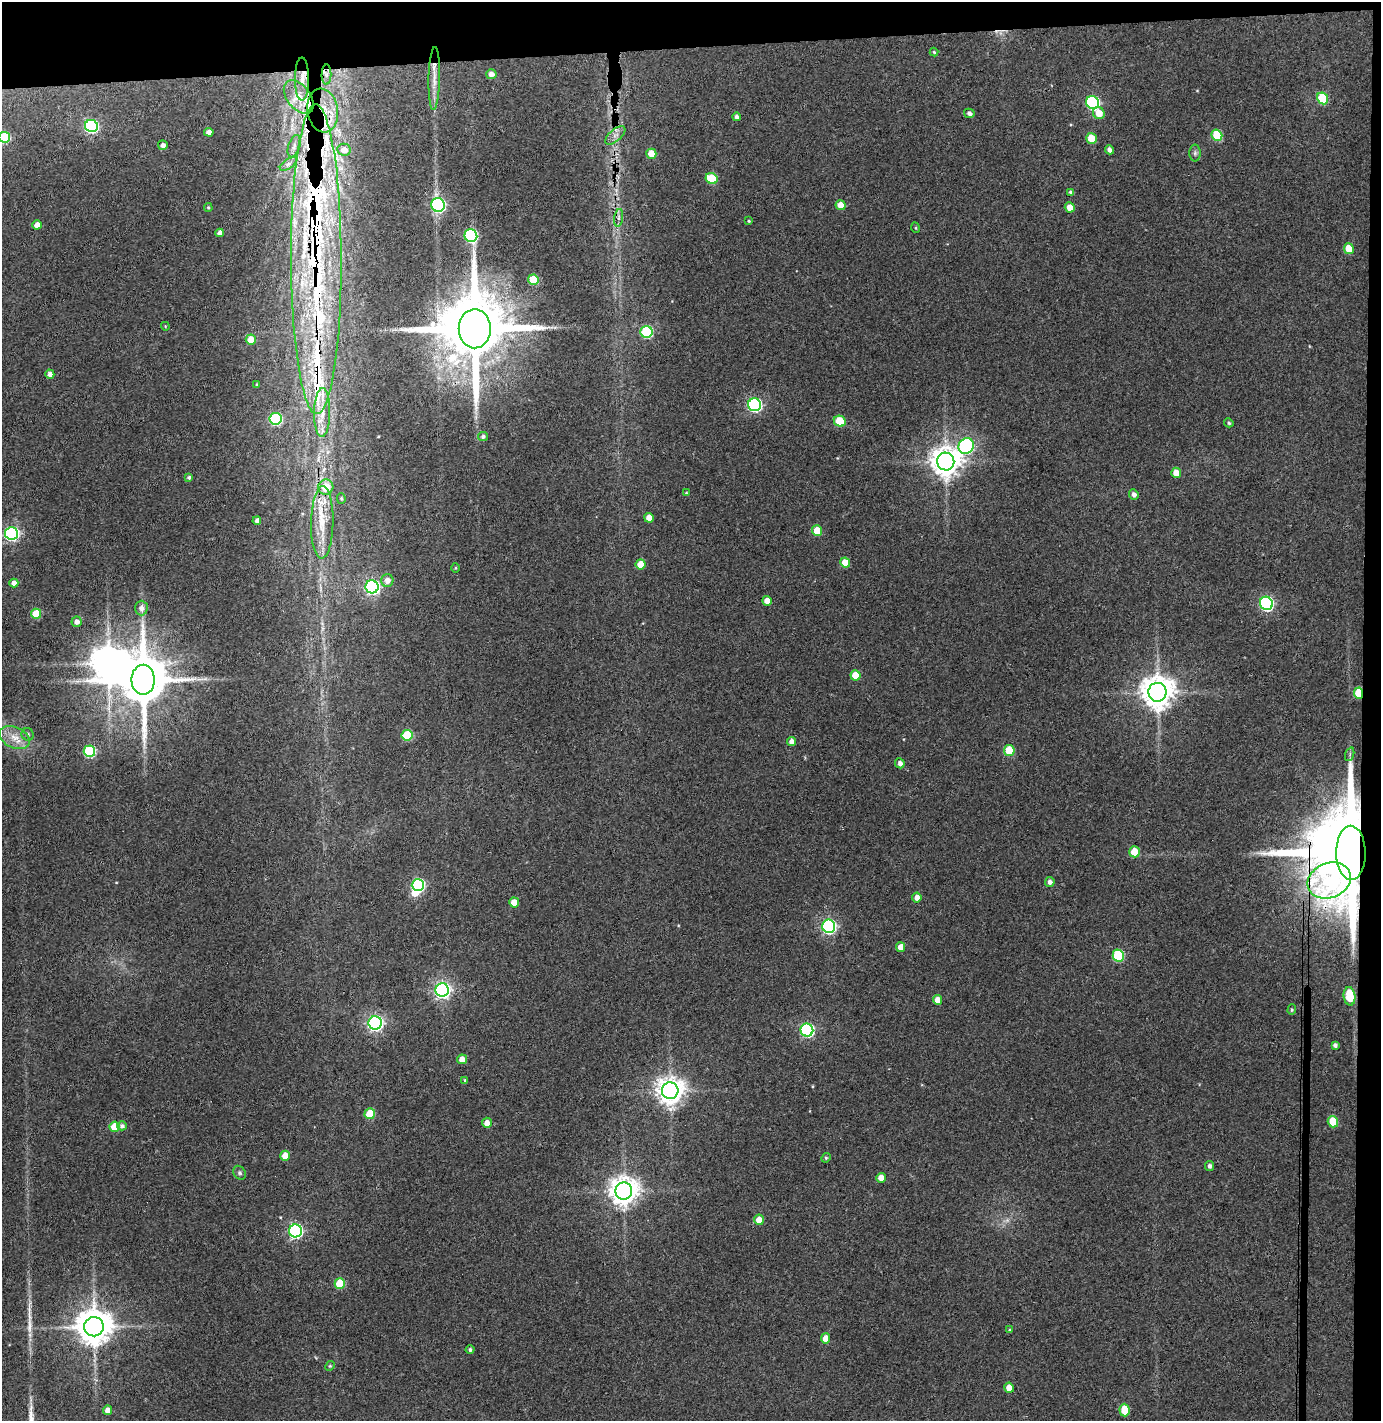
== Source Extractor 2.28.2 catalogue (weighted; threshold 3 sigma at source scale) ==
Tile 3 of 3 x 3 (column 3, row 1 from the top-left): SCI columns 2837-4215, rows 2896-4314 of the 4296 x 4373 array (HDU 1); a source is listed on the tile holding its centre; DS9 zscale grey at full resolution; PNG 1383 x 1423 px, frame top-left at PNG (2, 2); each listed source drawn as its Kron ellipse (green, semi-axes under 4 px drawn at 4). Shown black and unused: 5% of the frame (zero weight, under 3 of 4 exposures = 6% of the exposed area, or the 3 px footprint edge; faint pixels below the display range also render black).
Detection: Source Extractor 2.28.2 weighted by HDU 2 'WHT'; one run over the whole footprint, this tile lists its part. Background 0.0883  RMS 0.0062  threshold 0.0277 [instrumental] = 3 sigma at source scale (4.5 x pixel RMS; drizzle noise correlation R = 1.50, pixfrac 1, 0.05/0.05 arcsec/px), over >= 5 px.
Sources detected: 145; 3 inside a brighter object's white glare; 1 cosmic-ray / hot-pixel residue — neither listed nor drawn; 11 inside a brighter listed object's ellipse — not listed separately; the other 130 listed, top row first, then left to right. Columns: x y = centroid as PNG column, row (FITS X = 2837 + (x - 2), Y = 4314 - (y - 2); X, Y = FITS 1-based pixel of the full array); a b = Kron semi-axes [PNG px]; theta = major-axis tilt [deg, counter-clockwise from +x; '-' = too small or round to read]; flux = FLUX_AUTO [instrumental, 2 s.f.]
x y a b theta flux
934 52 4 4 - 0.81
326 74 10 5 89 2.3
491 74 5 5 - 3.1
302 79 21 7 90 7.2
434 79 31 5 89 7.1
299 97 19 11 -52 11
1323 98 6 5 - 33
1093 102 7 6 - 91
323 110 22 15 -81 20
969 113 5 4 - 2.2
1099 113 6 5 - 7.3
736 117 4 4 - 1.9
91 126 6 6 - 98
209 132 4 4 - 3.6
615 135 12 6 41 3.2
1217 135 6 5 - 28
4 137 6 5 - 36
1091 138 5 5 - 16
163 145 5 5 - 2.3
294 146 11 5 72 2.5
344 150 7 6 - 5.3
1109 150 4 4 - 2.4
1195 153 8 6 90 1.6
651 154 5 5 - 11
288 164 10 5 35 2
712 179 6 5 - 27
1071 192 4 4 - 1.6
438 205 7 6 - 120
841 205 5 5 - 8.6
1070 207 5 4 - 5.8
208 208 4 4 - 0.71
619 218 9 4 82 1.7
749 221 3 3 - 0.63
37 225 5 4 - 5.3
916 228 5 3 - 0.57
220 233 4 4 - 2.2
471 236 6 6 - 78
1349 249 5 5 - 11
316 259 155 25 -90 190
533 280 5 5 - 19
165 326 4 3 - 0.53
475 329 19 16 89 7900
646 332 6 6 - 56
251 340 5 5 - 10
50 374 4 4 - 3.1
257 385 3 3 - 0.72
755 405 6 6 - 110
322 412 24 8 89 9.3
276 419 6 6 - 63
840 421 6 5 - 20
1229 423 5 4 - 1
483 437 5 4 - 1.5
966 446 8 7 - 110
946 462 9 8 - 910
1176 473 5 5 - 6.4
189 477 4 3 - 1.2
326 487 8 7 - 12
686 493 4 3 - 0.47
1134 494 5 4 - 2.4
341 498 5 4 - 0.89
649 518 5 4 - 4.9
257 521 4 4 - 2.4
322 522 36 11 89 17
817 531 5 5 - 14
11 533 6 6 - 130
845 562 5 5 - 9.2
640 564 5 5 - 10
455 568 5 3 - 0.61
387 581 6 6 - 3.7
14 583 4 4 - 3.4
372 587 6 6 - 160
767 601 5 4 - 5.7
1266 603 7 6 - 110
141 608 7 6 - 3.4
36 614 5 5 - 21
77 622 5 5 - 3.3
855 675 5 5 - 10
143 680 15 11 89 3700
1157 692 9 9 - 1200
1359 693 5 4 - 23
28 734 6 6 - 1.8
407 735 5 5 - 30
14 737 16 10 -25 7.9
792 742 4 4 - 3.5
1009 750 5 5 - 21
89 751 6 6 - 56
1350 754 7 4 72 1.5
900 763 5 4 - 2.4
1134 852 5 5 - 15
1351 853 27 14 -89 16000
1329 881 22 17 22 25
1050 882 5 5 - 2.5
418 885 6 6 - 85
917 898 5 4 - 3.7
514 902 5 5 - 9
829 926 6 6 - 140
901 947 5 4 - 5.7
1118 956 6 5 - 43
442 990 6 6 - 220
1349 996 9 6 -84 32
937 1000 5 4 - 5.6
1292 1010 5 4 - 0.85
375 1023 6 6 - 190
807 1030 6 6 - 110
1335 1045 4 4 - 1.7
462 1059 5 5 - 5.6
465 1080 4 3 - 0.66
670 1091 8 8 - 740
370 1114 5 5 - 18
1333 1122 6 5 - 20
487 1123 5 5 - 4.3
122 1126 5 4 - 1.8
114 1127 5 5 - 14
285 1156 5 5 - 9
826 1158 5 4 - 0.92
1210 1166 5 4 - 1.8
240 1173 7 6 - 1.3
881 1178 5 4 - 5.8
624 1191 8 8 - 800
759 1220 5 5 - 6.5
295 1231 6 6 - 130
340 1283 5 5 - 20
94 1327 10 9 - 1500
1009 1330 3 3 - 0.74
825 1338 5 4 - 6.6
470 1350 4 4 - 1.5
330 1366 5 4 - 0.73
1009 1388 5 4 - 6.6
107 1410 4 4 - 4
1125 1410 6 5 - 16
Overlapping masked pixels (flux is a lower limit): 6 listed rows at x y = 302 79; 323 110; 316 259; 475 329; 1359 693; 1351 853
Isophote crosses this tile's border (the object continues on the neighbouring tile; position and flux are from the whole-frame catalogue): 1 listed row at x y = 4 137